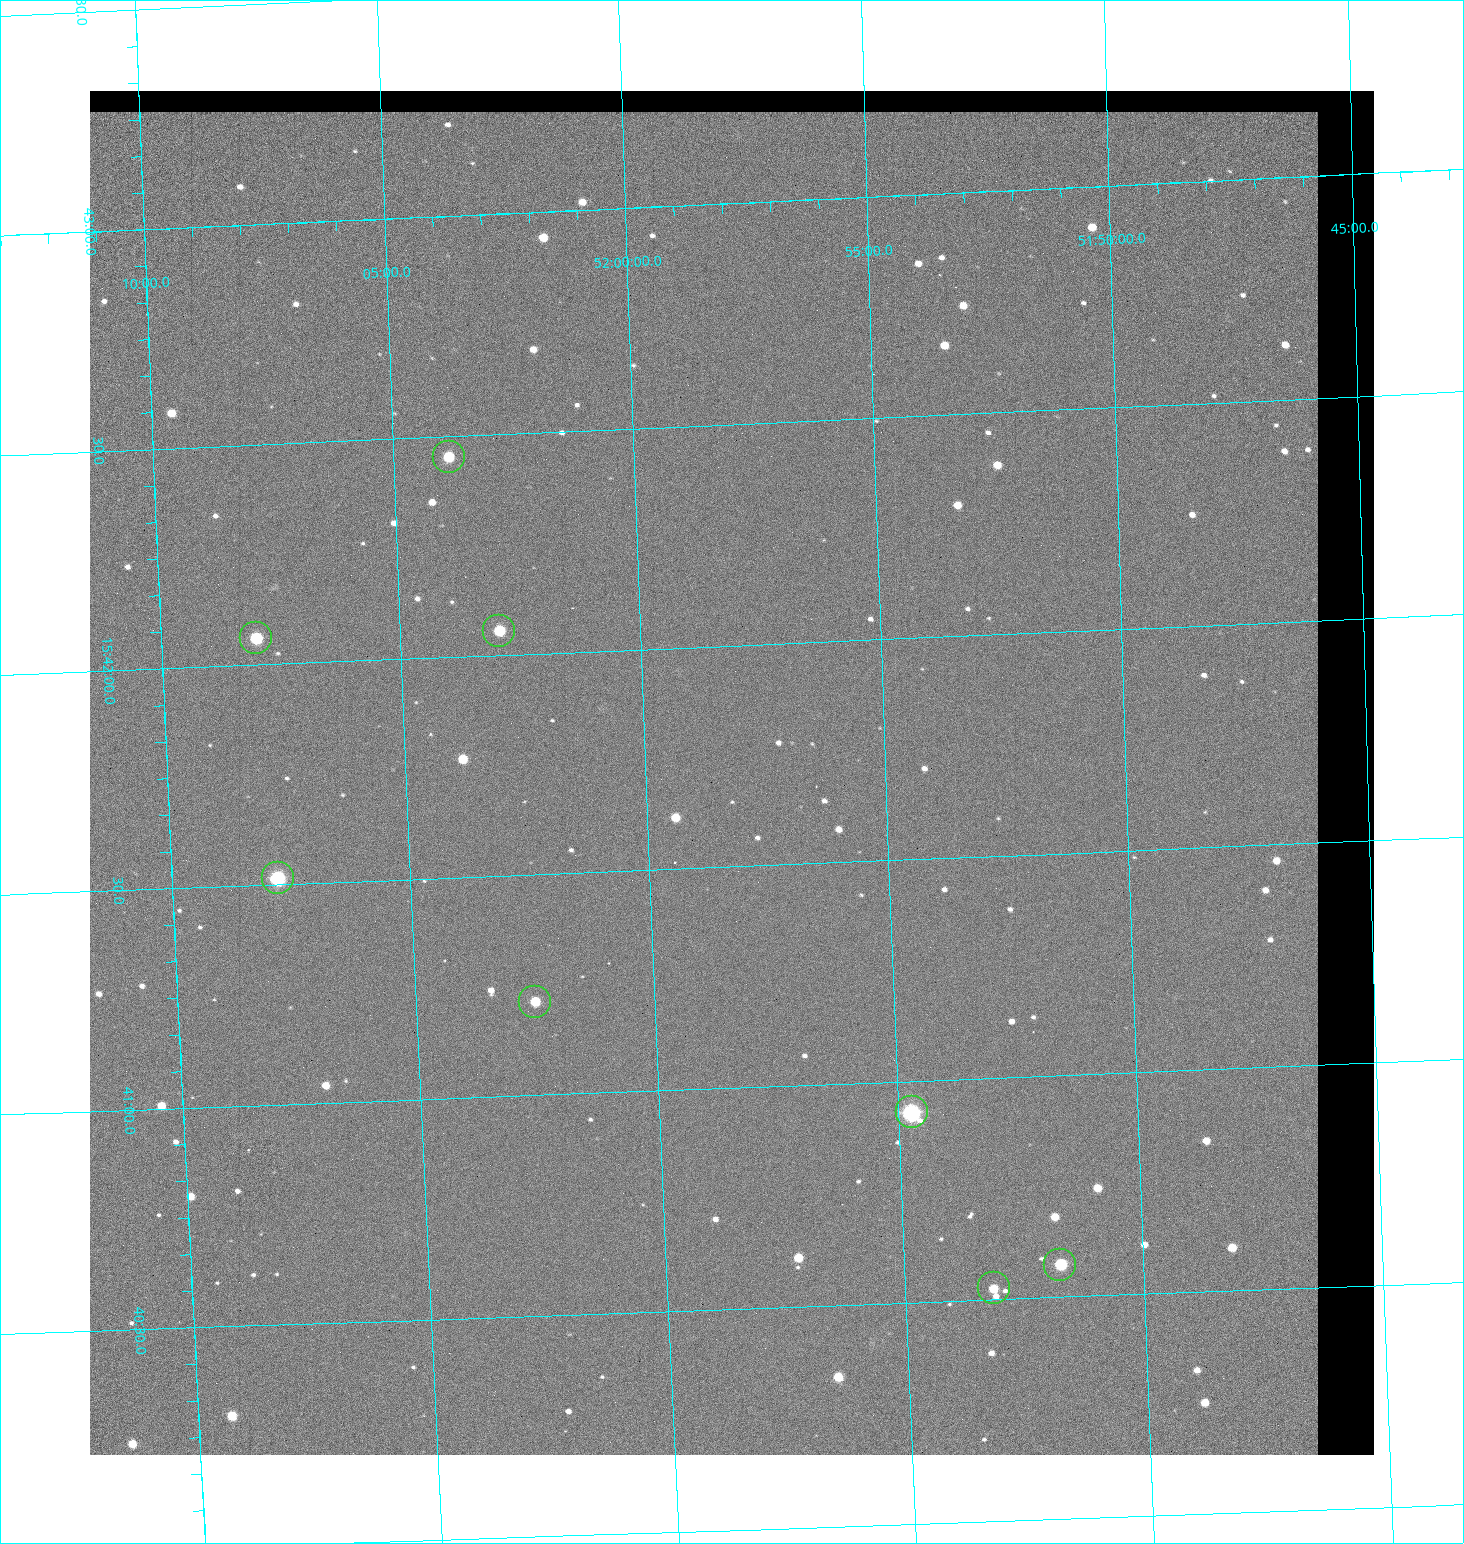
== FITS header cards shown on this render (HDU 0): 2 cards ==
NAXIS1  =                 1284 / length of data axis 1
NAXIS2  =                 1364 / length of data axis 2

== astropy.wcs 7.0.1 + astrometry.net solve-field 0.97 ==
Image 1284 x 1364 px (HDU 0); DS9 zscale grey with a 90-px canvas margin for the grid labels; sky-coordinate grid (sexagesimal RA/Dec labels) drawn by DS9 from the SOLVED WCS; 8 Tycho-2 reference stars matched to detected sources circled (green)
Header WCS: RA---TAN/DEC--TAN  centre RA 15:41:43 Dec +51:58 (235.43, +51.97 deg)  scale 1.26 arcsec/px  FOV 26.9' x 28.5'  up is +92 deg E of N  parity flipped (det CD > 0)
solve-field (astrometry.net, Tycho-2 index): VERIFIED the header's WCS against the Tycho-2 star catalogue (8 matches, 0 conflicts) and refined it, rather than solving blind
Solved WCS: RA---TAN-SIP/DEC--TAN-SIP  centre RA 15:41:43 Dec +51:58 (235.43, +51.97 deg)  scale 1.25 arcsec/px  FOV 26.8' x 28.5'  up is +92 deg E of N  parity flipped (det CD > 0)
The solver's refit moves the header's centre by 0.43 arcsec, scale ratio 0.9965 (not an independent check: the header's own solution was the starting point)
Tycho-2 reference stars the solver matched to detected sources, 8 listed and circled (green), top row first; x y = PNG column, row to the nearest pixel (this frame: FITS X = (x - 90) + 1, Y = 1364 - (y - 91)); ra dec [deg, ICRS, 3 dp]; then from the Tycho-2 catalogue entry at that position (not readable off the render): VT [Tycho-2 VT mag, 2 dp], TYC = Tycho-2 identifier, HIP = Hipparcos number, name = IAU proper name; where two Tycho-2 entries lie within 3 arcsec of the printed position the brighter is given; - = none
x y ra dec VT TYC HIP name
449 457 235.614 +52.064 11.61 3489-1132-1 - -
499 631 235.514 +52.049 11.19 3489-1407-1 - -
256 638 235.515 +52.133 11.12 3489-1380-1 - -
278 878 235.378 +52.130 9.31 3489-1322-1 76850 -
535 1002 235.303 +52.042 11.52 3489-958-1 - -
912 1112 235.232 +51.912 9.59 3489-824-1 - -
1060 1265 235.143 +51.862 10.97 3489-1016-1 - -
994 1288 235.131 +51.886 12.29 3489-908-1 - -